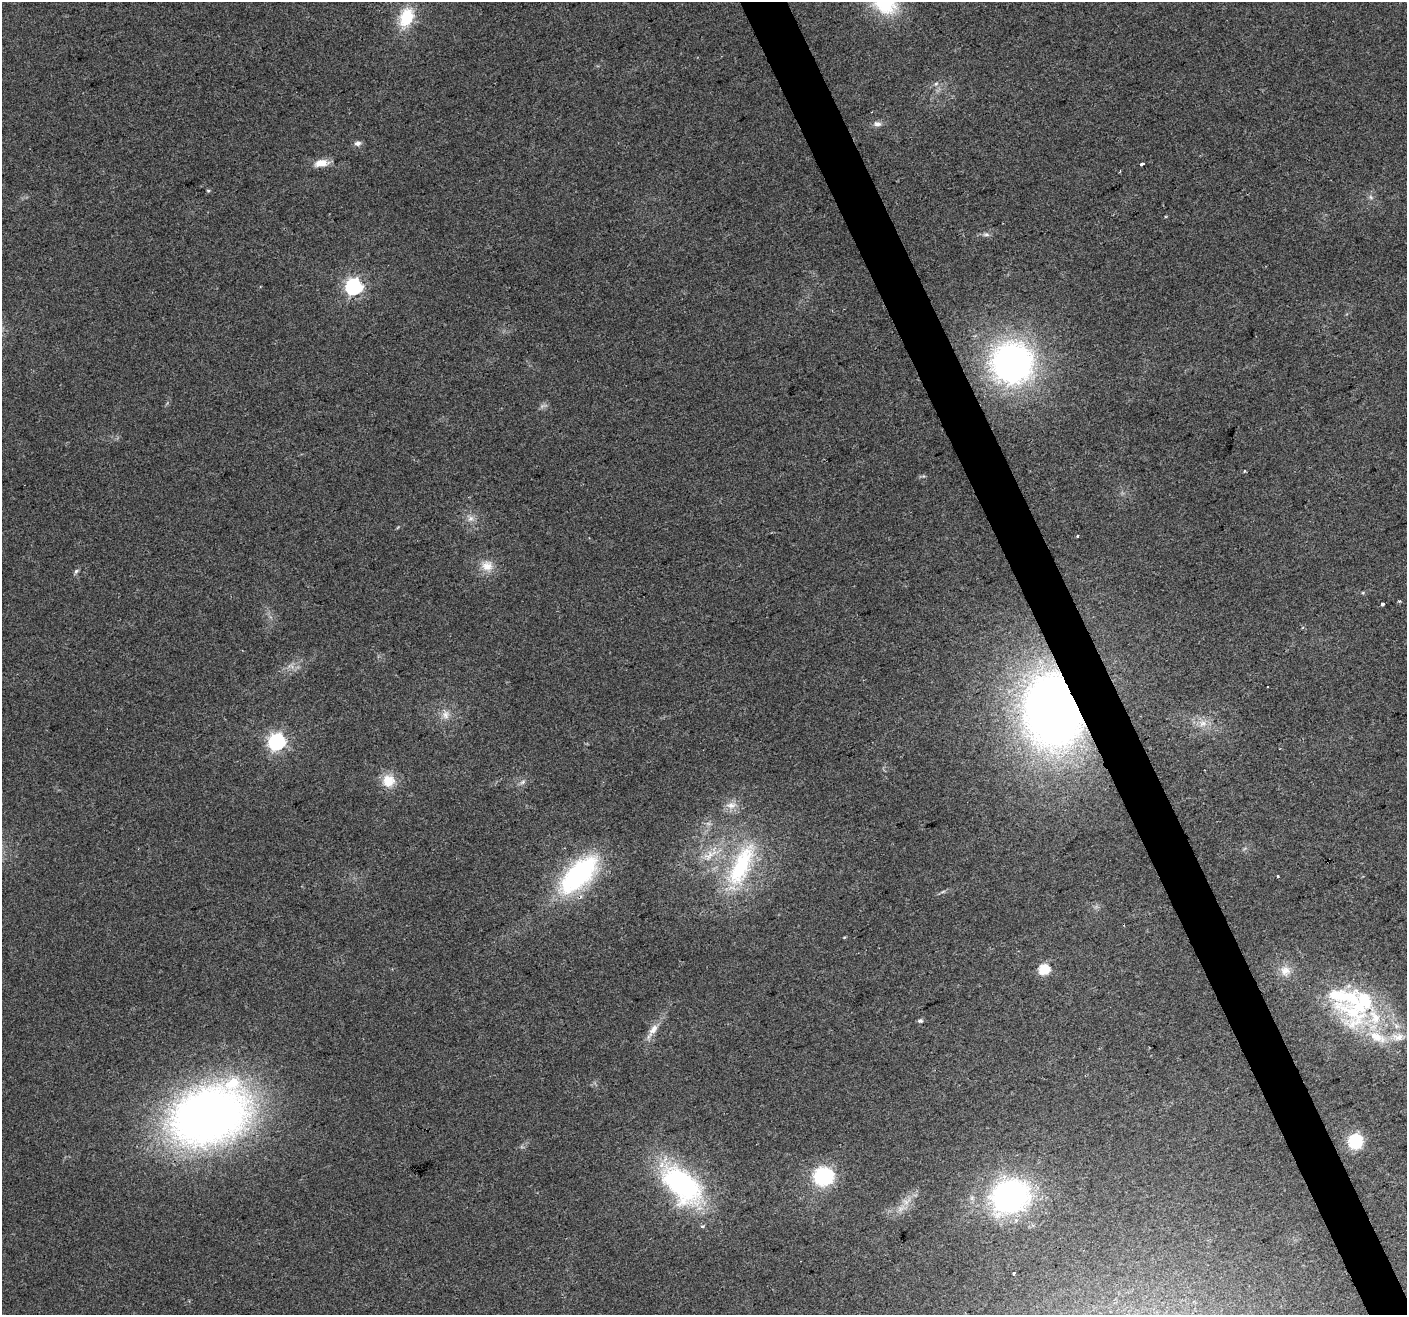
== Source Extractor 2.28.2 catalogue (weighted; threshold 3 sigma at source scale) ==
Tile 6 of 4 x 4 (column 2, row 2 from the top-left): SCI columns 1407-2811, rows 2767-4079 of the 5620 x 5476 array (HDU 1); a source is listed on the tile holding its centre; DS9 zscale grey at full resolution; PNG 1409 x 1317 px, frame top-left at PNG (2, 2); no overlay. Shown black and unused: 3% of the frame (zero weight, under 2 of 3 exposures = <1% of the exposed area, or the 3 px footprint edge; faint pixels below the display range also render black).
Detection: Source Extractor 2.28.2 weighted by HDU 2 'WHT'; one run over the whole footprint, this tile lists its part. Background 0.0635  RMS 0.0073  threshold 0.033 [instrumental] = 3 sigma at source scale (4.5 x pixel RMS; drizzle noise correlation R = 1.50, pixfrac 1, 0.0396/0.0396 arcsec/px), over >= 5 px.
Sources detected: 52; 1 too faint to see at this stretch — not listed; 5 inside a brighter listed object's ellipse — not listed separately; the other 46 listed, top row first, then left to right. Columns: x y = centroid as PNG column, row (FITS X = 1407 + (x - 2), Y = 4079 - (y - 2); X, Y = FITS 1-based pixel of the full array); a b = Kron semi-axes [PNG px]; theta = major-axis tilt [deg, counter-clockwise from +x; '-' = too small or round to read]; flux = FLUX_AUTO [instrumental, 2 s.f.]
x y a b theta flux
406 17 28 17 71 27
936 84 6 4 2 1.4
877 124 11 7 -6 3.4
358 143 10 7 5 2.7
321 163 17 8 8 9.1
1142 164 4 3 - 3.1
208 191 5 4 - 0.88
1371 197 7 4 -88 1.5
986 234 10 5 4 2.3
353 287 7 7 - 260
1012 363 35 34 - 270
1244 471 3 3 - 0.91
470 518 10 9 - 4.7
1078 536 3 3 - 2.1
487 566 16 14 -14 10
76 571 7 5 71 1.7
1399 601 3 3 - 1
1382 604 3 3 - 2
1053 711 58 44 -79 690
445 715 13 10 85 6.2
1203 723 11 9 26 6.6
276 742 7 7 - 260
388 781 17 16 - 15
523 782 7 5 46 1.9
731 805 15 9 6 6.9
710 854 32 12 42 17
741 865 70 25 65 79
578 875 49 22 45 120
1277 876 3 3 - 1.1
844 937 5 3 - 0.66
1044 969 6 5 - 57
1285 971 15 14 - 8.9
1354 1013 52 44 84 92
920 1021 6 5 - 1.6
1396 1026 8 6 -37 3.2
653 1029 18 9 50 7.2
1397 1037 21 11 1 11
207 1116 69 47 18 600
1355 1141 11 10 - 42
823 1176 18 16 8 57
681 1184 52 28 -45 140
1010 1196 31 25 25 210
906 1202 9 7 -27 4.1
900 1209 10 6 19 4.2
702 1226 5 4 - 1.2
1014 1274 3 3 - 3.4
Overlapping masked pixels (flux is a lower limit): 1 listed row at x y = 1053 711